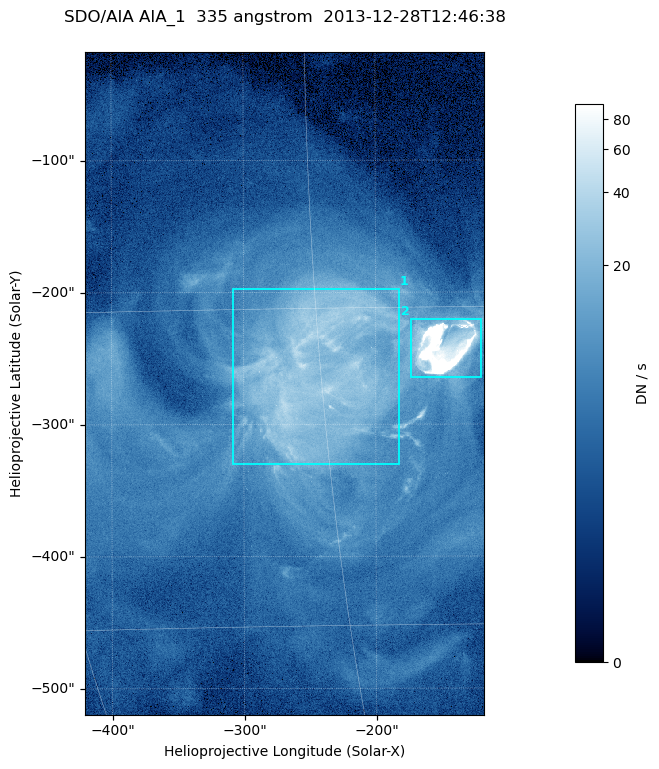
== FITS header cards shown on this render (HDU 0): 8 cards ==
TELESCOP= 'SDO/AIA '
INSTRUME= 'AIA_1   '
WAVELNTH=                  335
WAVEUNIT= 'angstrom'
DATE-OBS= '2013-12-28T12:46:38.62'
CTYPE1  = 'HPLN-TAN'
CTYPE2  = 'HPLT-TAN'
BUNIT   = 'DN / s  '

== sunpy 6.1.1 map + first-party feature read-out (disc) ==
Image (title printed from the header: SDO/AIA AIA_1  335 angstrom  2013-12-28T12:46:38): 503 x 835 px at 0.601 arcsec/px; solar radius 976 arcsec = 1624 px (partial field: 5.1% of the solar disc is inside the frame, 100% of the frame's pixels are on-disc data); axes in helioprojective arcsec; data unit DN / s (BUNIT, on the colour bar)
Orientation: roll -0.143 deg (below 1 deg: not rotated)
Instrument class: DISC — disc imager (sunpy class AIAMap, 335 A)
Bright regions (active regions / flare kernels): reference = the on-disc median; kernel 5 px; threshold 5 sigma = 17 DN / s over a disc level ~3.93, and >= 1.15x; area >= 420 px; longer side >= 6 px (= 3.6 arcsec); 2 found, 2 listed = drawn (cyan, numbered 1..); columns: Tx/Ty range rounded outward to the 2 arcsec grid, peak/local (2 s.f.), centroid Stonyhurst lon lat
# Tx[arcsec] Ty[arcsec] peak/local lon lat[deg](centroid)
1 -310..-182 -330..-196 13 -15 -18
2 -174..-120 -264..-220 77 -9 -17